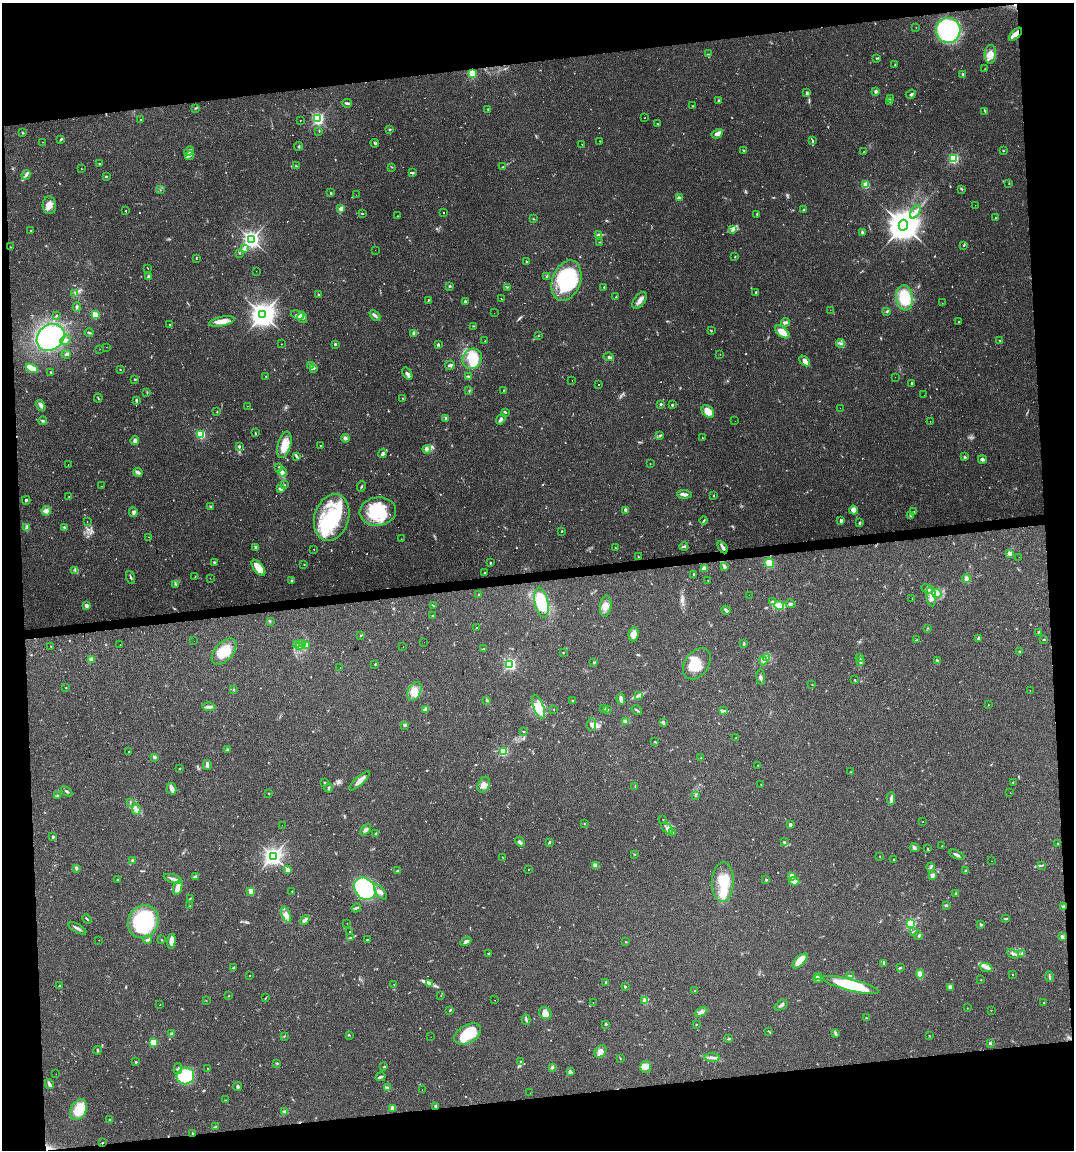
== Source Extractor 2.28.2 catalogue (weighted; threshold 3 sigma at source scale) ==
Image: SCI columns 49-4335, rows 1-4589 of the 4342 x 4589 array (HDU 1 of 3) = the unmasked area's bounding box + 8 px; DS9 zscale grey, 4 x 4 block average (1 PNG px = mean of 4 x 4 image px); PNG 1076 x 1152 px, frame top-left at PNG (2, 3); each listed source drawn as its Kron ellipse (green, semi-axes under 4 px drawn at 4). Shown black and unused: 15% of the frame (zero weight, under 2 of 3 exposures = <1% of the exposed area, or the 3 px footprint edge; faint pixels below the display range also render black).
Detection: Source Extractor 2.28.2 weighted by HDU 2 'WHT'. Background 0.0818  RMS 0.0065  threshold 0.0294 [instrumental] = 3 sigma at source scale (4.5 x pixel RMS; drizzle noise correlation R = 1.50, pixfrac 1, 0.0396/0.0396 arcsec/px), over >= 5 px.
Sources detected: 880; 9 too faint to see at this stretch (4 x 4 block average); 5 inside a brighter object's white glare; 96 cosmic-ray / hot-pixel residue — neither listed nor drawn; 10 coinciding with a brighter row at this scale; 62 inside a brighter listed object's ellipse — not listed separately; of the other 698, all 500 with FLUX_AUTO >= 1.56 (the completeness limit of this list) listed and drawn (198 fainter detections not listed), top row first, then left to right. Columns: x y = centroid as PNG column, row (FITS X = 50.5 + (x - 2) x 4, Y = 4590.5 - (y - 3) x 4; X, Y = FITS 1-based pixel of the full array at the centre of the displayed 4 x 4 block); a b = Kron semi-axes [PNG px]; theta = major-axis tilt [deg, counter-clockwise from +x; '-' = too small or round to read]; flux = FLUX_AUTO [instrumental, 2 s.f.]
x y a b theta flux
916 27 2 2 - 4.3
948 30 12 12 - 440
1015 34 8 4 45 18
708 54 3 2 - 2.1
990 54 9 5 87 35
876 58 2 2 - 3.5
895 65 2 2 - 3.6
985 69 2 2 - 2.3
472 74 2 2 - 220
963 74 2 2 - 12
876 91 3 3 - 9.3
806 93 3 3 - 5.8
911 94 5 2 - 6.6
890 98 2 2 - 6.7
718 100 3 2 - 3.8
889 101 2 2 - 1.9
347 103 5 2 - 7.5
692 106 2 2 - 2
195 108 3 2 - 3.4
488 109 2 2 - 2.7
985 111 3 2 - 3.3
645 118 2 2 - 2.7
318 119 2 2 - 760
141 120 2 2 - 1.8
300 120 2 2 - 8.9
657 124 2 2 - 4.3
389 129 3 2 - 3.3
319 131 2 2 - 2.1
23 133 3 2 - 2.6
717 134 6 3 29 13
61 139 3 2 - 4.3
600 141 2 2 - 1.8
813 141 4 2 - 4
42 142 2 2 - 11
375 143 4 2 - 4.7
582 144 2 2 - 13
298 146 4 2 - 2.7
743 150 3 2 - 2.7
1003 150 2 2 - 2.4
189 151 5 2 - 22
864 152 2 2 - 2.7
189 156 4 2 - 5.5
954 158 2 2 - 440
100 164 2 2 - 2.8
296 166 3 2 - 3.6
392 167 2 2 - 1.6
503 167 3 2 - 3.2
81 169 2 2 - 2.2
413 173 3 2 - 4.9
26 175 5 2 - 8.1
106 177 3 2 - 2.9
1009 183 2 2 - 2.2
866 185 2 2 - 170
961 189 2 2 - 2.1
160 190 2 2 - 1.8
331 193 3 2 - 4
356 195 2 2 - 3.6
679 198 2 2 - 43
49 205 9 6 -88 30
975 205 2 2 - 1.8
341 209 4 3 - 13
803 210 2 2 - 16
126 211 2 2 - 250
915 212 7 2 56 13
362 213 3 2 - 4.1
443 213 2 2 - 2
757 214 3 2 - 4.7
397 216 2 2 - 1.8
996 218 2 2 - 2.2
533 219 2 2 - 3
903 225 5 4 - 9000
733 229 4 3 - 9
31 231 2 2 - 2
862 232 3 3 - 6
598 235 3 2 - 3.8
251 239 3 3 - 1800
600 242 2 2 - 1.9
964 245 2 2 - 3.4
11 247 2 2 - 2.3
244 249 3 3 - 6.1
375 250 2 2 - 2.8
239 253 2 2 - 2.4
735 257 2 2 - 2.2
196 258 4 2 - 2.2
527 262 2 2 - 15
148 268 2 2 - 2.8
256 271 2 2 - 4.3
148 276 3 2 - 8.7
547 276 4 2 - 3.2
566 281 21 14 70 330
450 286 2 2 - 15
507 287 3 2 - 2.1
604 287 3 2 - 3.4
756 292 2 2 - 8.8
75 293 2 2 - 1.9
319 295 3 2 - 5.2
616 297 3 2 - 2.1
904 298 13 8 -82 120
501 299 2 2 - 1.7
428 300 4 2 - 2.6
640 300 10 5 53 22
465 301 2 2 - 16
942 303 2 2 - 2.7
77 307 4 2 - 4.7
830 310 2 2 - 5.7
887 311 2 2 - 4.5
494 313 2 2 - 1.6
95 315 2 2 - 140
263 315 4 3 - 4000
298 315 7 3 -20 11
375 315 6 2 -42 10
56 316 3 2 - 2.5
302 318 6 5 - 14
222 321 13 4 12 39
786 322 4 3 - 10
959 322 2 2 - 3.3
170 325 2 2 - 3.4
473 326 2 2 - 1.7
711 331 2 2 - 3.8
782 332 8 4 -39 53
89 333 4 2 - 5
414 333 2 2 - 38
538 336 2 2 - 1.9
51 337 15 12 41 530
66 340 5 3 - 11
1000 340 2 2 - 2.7
484 341 2 2 - 1.6
840 343 4 2 - 7.4
281 344 2 2 - 1.6
335 344 2 2 - 18
438 345 4 2 - 4.7
107 347 2 2 - 3.1
100 349 2 2 - 7.3
66 354 5 3 - 7
720 354 2 2 - 1.6
609 357 5 3 - 7.5
472 359 11 9 59 88
805 361 6 4 -44 23
450 365 5 3 - 7.8
310 366 3 3 - 18
32 368 6 3 -25 53
314 368 3 3 - 8.4
120 369 2 2 - 3.8
51 372 2 2 - 3.2
407 374 7 3 -57 11
266 376 2 2 - 2.3
469 376 2 2 - 5.1
895 377 2 2 - 3.2
135 379 3 2 - 2.6
572 380 2 2 - 3.9
911 383 3 2 - 3.7
599 384 2 2 - 5.1
504 390 2 2 - 3.3
469 391 2 2 - 1.9
147 393 2 2 - 2
924 395 2 2 - 6.7
98 398 4 2 - 3.2
402 398 2 2 - 1.6
136 400 3 2 - 8.2
661 404 2 2 - 17
41 405 6 3 -57 12
672 405 3 2 - 3.6
247 406 2 2 - 4.1
840 408 2 2 - 1.7
708 411 7 5 -44 47
217 412 2 2 - 2.3
505 412 3 3 - 4.8
446 418 2 2 - 11
501 419 6 3 53 9.6
43 421 4 2 - 4.1
735 421 2 2 - 2.8
930 421 2 2 - 5.1
255 433 2 2 - 1.6
201 434 2 2 - 320
660 435 2 2 - 3.1
702 437 2 2 - 19
345 438 4 3 - 9.7
135 440 4 3 - 17
284 445 13 6 74 59
239 446 3 2 - 7.2
321 446 2 2 - 5.6
427 449 4 2 - 5.6
382 454 4 3 - 8.7
297 457 4 2 - 5.1
965 457 3 2 - 5.8
982 459 4 3 - 9.5
650 463 2 2 - 1.6
68 465 2 2 - 12
279 467 2 2 - 2
138 472 5 2 - 14
283 472 4 2 - 8.1
285 485 2 2 - 2
101 486 2 2 - 4.8
361 486 5 2 - 4.2
280 489 2 2 - 39
684 494 7 3 -1 14
714 496 2 2 - 1.7
69 497 2 2 - 2.1
26 500 4 2 - 5
211 507 2 2 - 23
625 510 4 2 - 6.7
854 510 5 3 - 31
46 511 5 4 - 16
133 512 5 3 - 11
378 512 18 14 6 190
914 512 2 2 - 2.5
910 516 2 2 - 2
332 517 24 17 73 290
87 521 2 2 - 2.1
704 521 4 2 - 4.2
841 521 3 2 - 8.1
860 523 3 2 - 4.4
27 527 3 2 - 4
65 527 3 2 - 6.2
562 531 2 2 - 6.9
149 537 2 2 - 5.3
401 539 2 2 - 5.5
684 546 4 2 - 5.7
256 547 2 2 - 34
723 547 7 2 -59 19
615 548 2 2 - 2.1
314 549 2 2 - 1.9
1010 553 2 2 - 30
638 557 3 2 - 2.5
1019 557 2 2 - 8.3
214 562 3 2 - 3.6
490 563 2 2 - 5.5
769 563 5 4 - 36
304 565 2 2 - 1.6
724 567 2 2 - 22
258 568 9 5 -52 69
704 568 3 3 - 18
75 570 2 2 - 3.3
485 573 2 2 - 2.2
694 574 2 2 - 3.9
195 576 2 2 - 2
131 577 6 2 -69 5.5
210 578 2 2 - 3.8
966 579 4 4 - 12
708 580 2 2 - 1.7
291 581 2 2 - 8.2
176 584 3 2 - 2.9
927 589 6 2 -25 7.9
937 593 5 4 - 15
479 594 3 2 - 3.9
749 595 2 2 - 2.5
931 596 10 5 -84 37
912 598 2 2 - 3.1
541 602 15 6 -77 180
772 602 3 3 - 5
790 604 5 2 - 6.2
779 605 5 4 - 22
87 606 2 2 - 53
434 606 2 2 - 2.2
606 606 10 5 83 28
726 610 5 2 - 11
433 616 2 2 - 5.5
270 621 2 2 - 3.1
476 628 3 2 - 2.5
928 628 2 2 - 2
1038 632 3 2 - 3.4
634 634 7 5 84 40
361 635 3 2 - 3
979 638 3 3 - 7.5
917 640 4 2 - 2.9
1044 640 3 2 - 2.8
194 641 2 2 - 3.2
424 642 2 2 - 2.6
120 644 2 2 - 1.8
302 644 2 2 - 3
743 644 2 2 - 6.7
296 645 3 2 - 3.8
306 645 3 2 - 3.7
51 646 2 2 - 1.8
403 646 2 2 - 3.1
300 647 3 3 - 6.2
483 649 3 2 - 2.9
1019 651 3 2 - 2.7
224 652 15 9 47 97
563 652 2 2 - 2.4
767 658 3 2 - 3.9
860 658 3 2 - 4.8
92 659 2 2 - 31
937 660 2 2 - 2
763 661 4 2 - 7.7
861 661 4 2 - 7.4
594 663 3 2 - 3.5
375 664 2 2 - 2.4
510 664 2 2 - 700
697 664 17 11 54 110
340 667 2 2 - 2.1
761 677 8 2 -83 8.5
854 680 2 2 - 4.7
812 685 2 2 - 1.8
66 688 2 2 - 2.7
234 690 3 2 - 3
1030 690 2 2 - 7.6
414 691 10 6 66 36
639 695 3 2 - 6.4
621 699 5 2 - 28
572 700 2 2 - 2.9
486 701 4 2 - 4.3
988 705 2 2 - 2.1
209 707 6 3 -8 11
539 707 13 5 -69 44
554 709 2 2 - 2.7
604 709 3 2 - 3.4
426 710 2 2 - 2.7
607 710 2 2 - 4.9
637 710 6 2 -34 4.8
723 710 2 2 - 2.2
625 721 3 3 - 13
663 722 4 2 - 7.1
591 725 6 4 83 13
405 726 3 2 - 3.2
523 731 3 2 - 2.2
735 738 3 2 - 2.3
655 741 3 2 - 2.5
228 749 3 2 - 5.9
129 751 2 2 - 2.4
503 751 2 2 - 340
154 757 2 2 - 29
700 758 2 2 - 1.9
207 765 5 2 - 12
758 765 2 2 - 2
180 768 2 2 - 2.2
851 772 3 2 - 2.1
359 781 13 4 43 28
1013 782 2 2 - 2
325 783 2 2 - 11
761 784 2 2 - 2.1
484 785 8 5 64 22
635 786 3 2 - 2.7
329 788 4 2 - 6
172 789 6 5 - 18
67 791 6 2 -37 6.3
1010 792 2 2 - 3.4
269 793 2 2 - 8.2
695 795 3 2 - 2.3
57 796 3 3 - 4.1
891 799 6 3 -90 12
130 802 3 2 - 2.6
136 809 5 3 - 11
663 819 2 2 - 2.3
922 822 2 2 - 2
584 824 2 2 - 2.1
282 825 2 2 - 35
790 825 2 2 - 13
667 828 7 4 -45 21
365 830 6 3 44 10
673 832 2 2 - 2.7
376 834 2 2 - 2.3
53 837 4 3 - 5.6
520 842 5 3 - 9.7
549 842 3 2 - 5.1
784 842 2 2 - 11
1058 843 2 2 - 2
942 846 2 2 - 2.4
915 848 5 2 - 7.1
927 849 3 2 - 4.5
635 854 3 2 - 2.7
957 855 8 2 -27 11
273 856 3 3 - 2100
880 856 2 2 - 1.8
502 857 3 2 - 1.7
132 860 3 3 - 4.1
894 860 2 2 - 1.6
991 861 2 2 - 18
596 865 4 3 - 15
1042 865 3 2 - 3
931 867 4 2 - 5.9
76 868 3 2 - 4.4
288 870 2 2 - 63
528 870 2 2 - 2
398 871 3 2 - 4
966 871 3 2 - 8.2
791 876 3 3 - 28
932 876 4 3 - 11
195 877 4 2 - 11
118 879 2 2 - 2
173 879 9 3 -17 14
766 880 2 2 - 12
794 881 5 3 - 22
723 882 20 11 88 130
178 888 7 3 71 37
365 889 12 9 -52 370
251 891 2 2 - 110
292 891 2 2 - 2
380 892 9 3 -53 13
956 894 4 2 - 4.8
190 898 4 2 - 2.8
946 905 3 2 - 4.3
190 906 2 2 - 2.8
1063 907 3 2 - 5.1
356 908 5 2 - 5.9
286 915 8 4 -69 20
87 919 5 2 - 4.6
1006 919 3 2 - 6.1
305 920 5 2 - 17
143 922 17 15 58 420
347 923 2 2 - 2.1
911 923 2 2 - 410
981 924 3 2 - 6.9
77 928 10 2 -28 13
350 932 2 2 - 2.2
914 932 4 2 - 8.7
919 935 3 2 - 5.8
1062 937 2 2 - 44
351 938 4 2 - 6.3
99 940 2 2 - 2.6
147 940 4 2 - 10
161 940 2 2 - 1.8
367 940 2 2 - 5.7
171 941 7 4 83 27
466 941 6 4 31 13
626 942 2 2 - 7.1
489 954 3 2 - 4.1
1013 954 6 3 -27 11
1021 954 2 2 - 2.7
800 961 9 4 45 72
884 963 3 2 - 10
900 967 2 2 - 2.3
233 968 4 2 - 4.5
986 968 7 4 -22 18
920 974 4 4 - 23
1013 974 2 2 - 3.3
249 976 2 2 - 1.7
851 976 4 2 - 3.9
818 977 2 2 - 12
1049 977 5 2 - 5.9
817 979 4 3 - 8.1
981 980 2 2 - 1.8
606 982 2 2 - 6.6
394 984 2 2 - 1.7
430 984 3 2 - 5
850 985 29 6 -14 270
59 986 3 2 - 4.1
625 987 2 2 - 11
950 987 4 4 - 11
695 991 3 2 - 2.6
229 996 2 2 - 1.8
441 996 2 2 - 1.7
266 998 3 2 - 2.4
206 1000 2 2 - 1.6
495 1000 2 2 - 13
645 1000 3 3 - 22
593 1003 2 2 - 2
1044 1003 2 2 - 3.1
160 1005 2 2 - 5.4
781 1005 7 2 33 10
967 1008 2 2 - 1.7
450 1010 3 2 - 3.6
991 1010 2 2 - 1.7
701 1012 7 4 29 14
545 1013 7 5 -41 19
866 1018 2 2 - 3
526 1020 5 2 - 5.8
606 1024 2 2 - 14
696 1025 2 2 - 2.9
769 1031 3 2 - 2.9
171 1034 4 2 - 10
468 1034 14 9 31 150
836 1034 4 2 - 5.1
349 1035 3 2 - 3.8
284 1036 3 2 - 2.2
929 1036 2 2 - 2.5
431 1037 2 2 - 1.7
729 1039 3 2 - 7.8
153 1042 2 2 - 150
990 1043 2 2 - 26
97 1050 4 2 - 3.3
600 1051 7 5 49 21
712 1058 8 2 -4 12
620 1059 2 2 - 1.9
136 1062 2 2 - 12
520 1062 2 2 - 6.6
277 1063 2 2 - 4.3
384 1067 3 2 - 3.2
645 1067 6 5 - 24
208 1068 2 2 - 3.4
552 1068 3 2 - 6.6
178 1069 5 2 - 6.6
570 1072 2 2 - 2
56 1074 2 2 - 11
185 1076 9 8 - 280
380 1077 5 2 - 9.4
49 1084 5 2 - 12
238 1086 4 3 - 6.8
387 1088 4 2 - 6.7
422 1089 2 2 - 2.4
530 1093 2 2 - 5.9
226 1100 2 2 - 2.3
436 1106 2 2 - 37
393 1108 2 2 - 51
79 1109 11 7 64 110
285 1111 3 2 - 4.7
109 1120 2 2 - 6.7
215 1127 2 2 - 5.2
193 1133 3 2 - 2.9
102 1143 2 2 - 2.1
Overlapping masked pixels (flux is a lower limit): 5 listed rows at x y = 1015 34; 723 547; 1063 907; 193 1133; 102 1143
Diffuse or blended objects may show on this block-average render without a row.